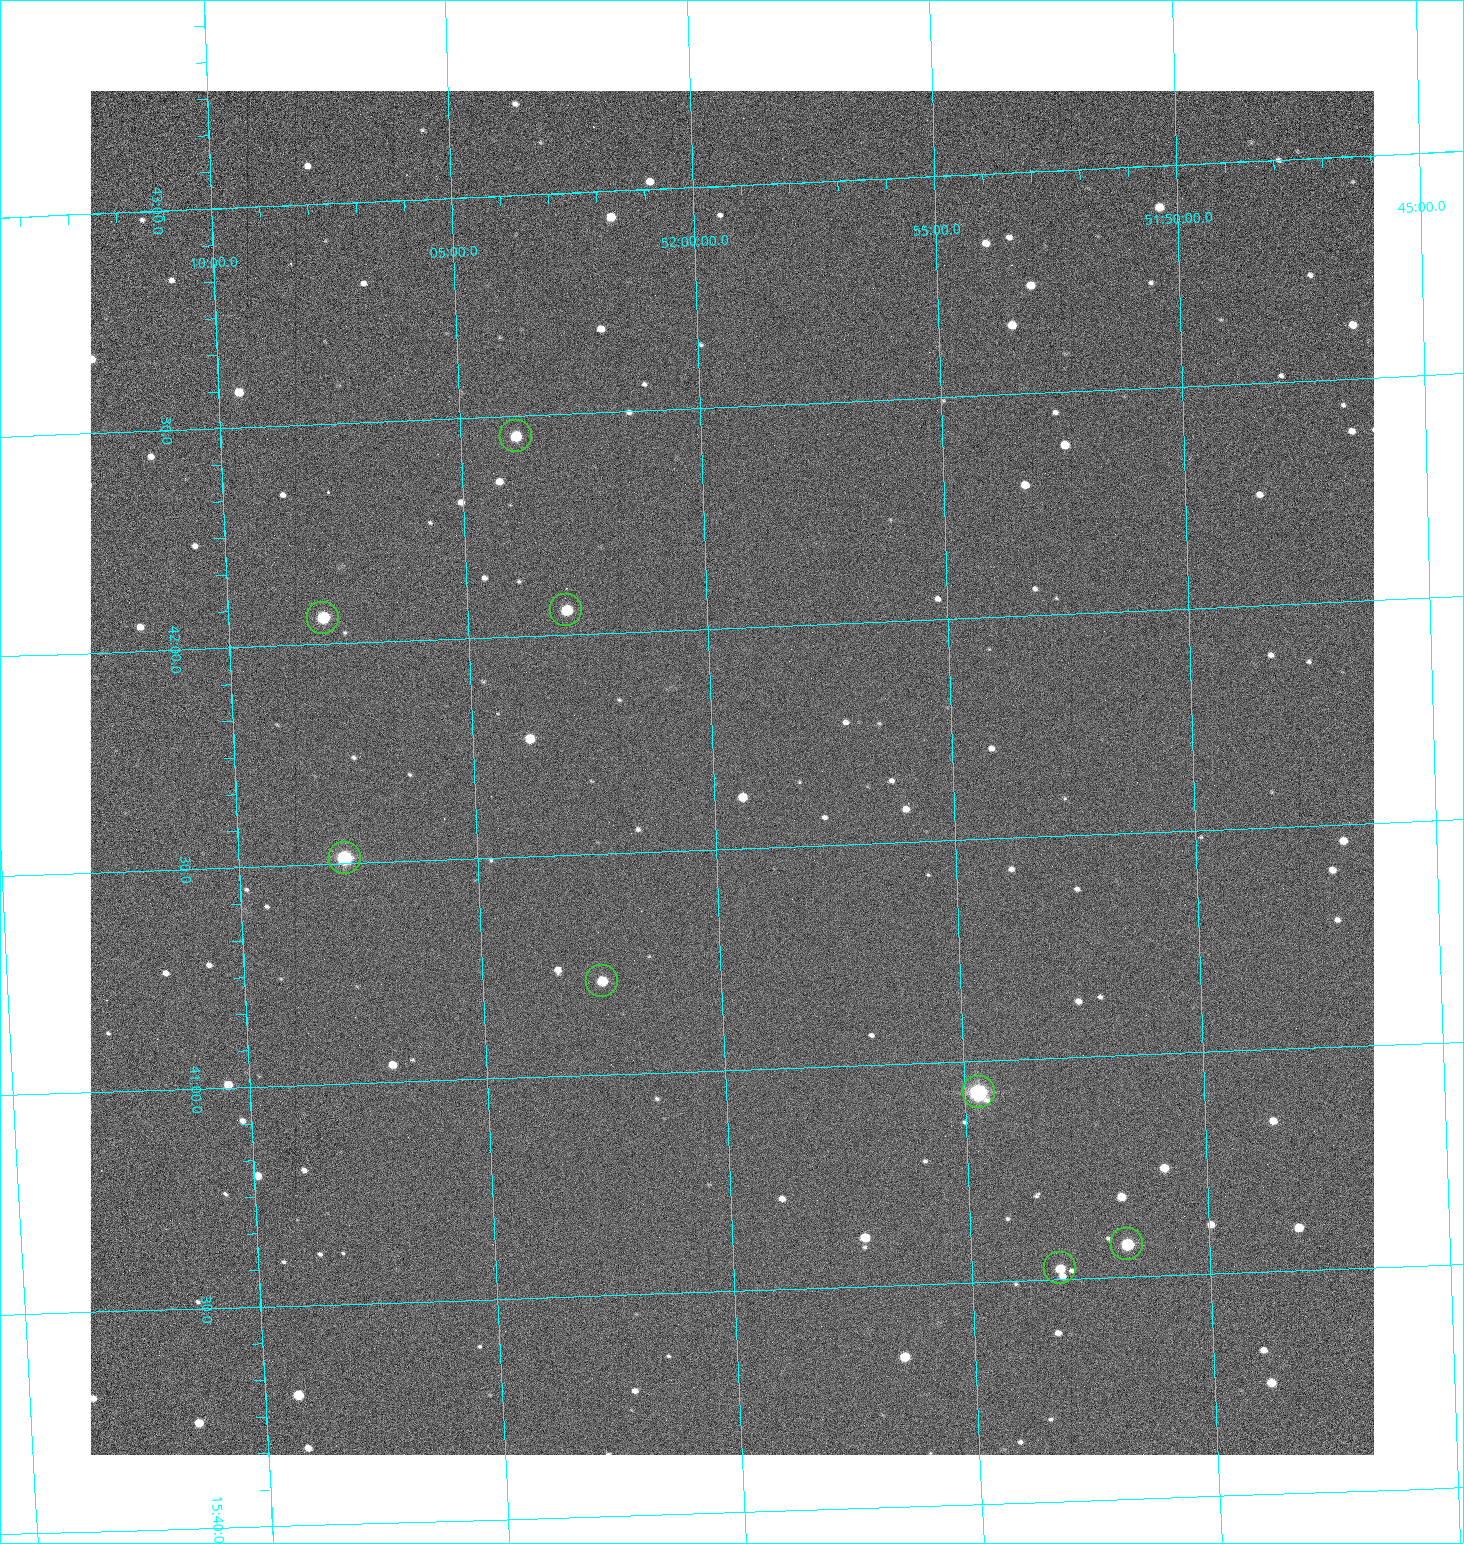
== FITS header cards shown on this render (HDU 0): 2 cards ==
NAXIS1  =                 1284 /fastest changing axis
NAXIS2  =                 1364 /next to fastest changing axis

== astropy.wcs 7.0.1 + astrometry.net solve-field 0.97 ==
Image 1284 x 1364 px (HDU 0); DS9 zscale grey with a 90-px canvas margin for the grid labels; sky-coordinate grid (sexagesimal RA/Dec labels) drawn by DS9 from the SOLVED WCS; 8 Tycho-2 reference stars matched to detected sources circled (green)
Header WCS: RA---TAN/DEC--TAN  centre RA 15:41:40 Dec +52:00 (235.42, +51.99 deg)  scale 1.26 arcsec/px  FOV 26.9' x 28.5'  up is +92 deg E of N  parity flipped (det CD > 0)
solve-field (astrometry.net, Tycho-2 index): VERIFIED the header's WCS against the Tycho-2 star catalogue (8 matches, 0 conflicts) and refined it, rather than solving blind
Solved WCS: RA---TAN-SIP/DEC--TAN-SIP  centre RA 15:41:40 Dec +52:00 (235.42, +51.99 deg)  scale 1.25 arcsec/px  FOV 26.8' x 28.5'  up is +92 deg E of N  parity flipped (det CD > 0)
The solver's refit moves the header's centre by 0.79 arcsec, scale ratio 0.9978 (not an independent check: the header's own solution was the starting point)
Tycho-2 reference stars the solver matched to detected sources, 8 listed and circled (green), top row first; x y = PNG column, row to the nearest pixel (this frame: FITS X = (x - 90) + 1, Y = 1364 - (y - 91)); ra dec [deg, ICRS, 3 dp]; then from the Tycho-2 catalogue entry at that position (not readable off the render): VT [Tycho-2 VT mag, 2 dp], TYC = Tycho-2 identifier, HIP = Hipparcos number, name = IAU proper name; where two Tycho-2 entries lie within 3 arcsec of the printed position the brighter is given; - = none
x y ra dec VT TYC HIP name
516 436 235.614 +52.064 11.61 3489-1132-1 - -
566 610 235.514 +52.049 11.19 3489-1407-1 - -
323 618 235.515 +52.133 11.12 3489-1380-1 - -
345 858 235.378 +52.130 9.31 3489-1322-1 76850 -
602 981 235.303 +52.042 11.52 3489-958-1 - -
979 1092 235.232 +51.912 9.59 3489-824-1 - -
1127 1244 235.143 +51.862 10.97 3489-1016-1 - -
1060 1268 235.131 +51.886 12.29 3489-908-1 - -